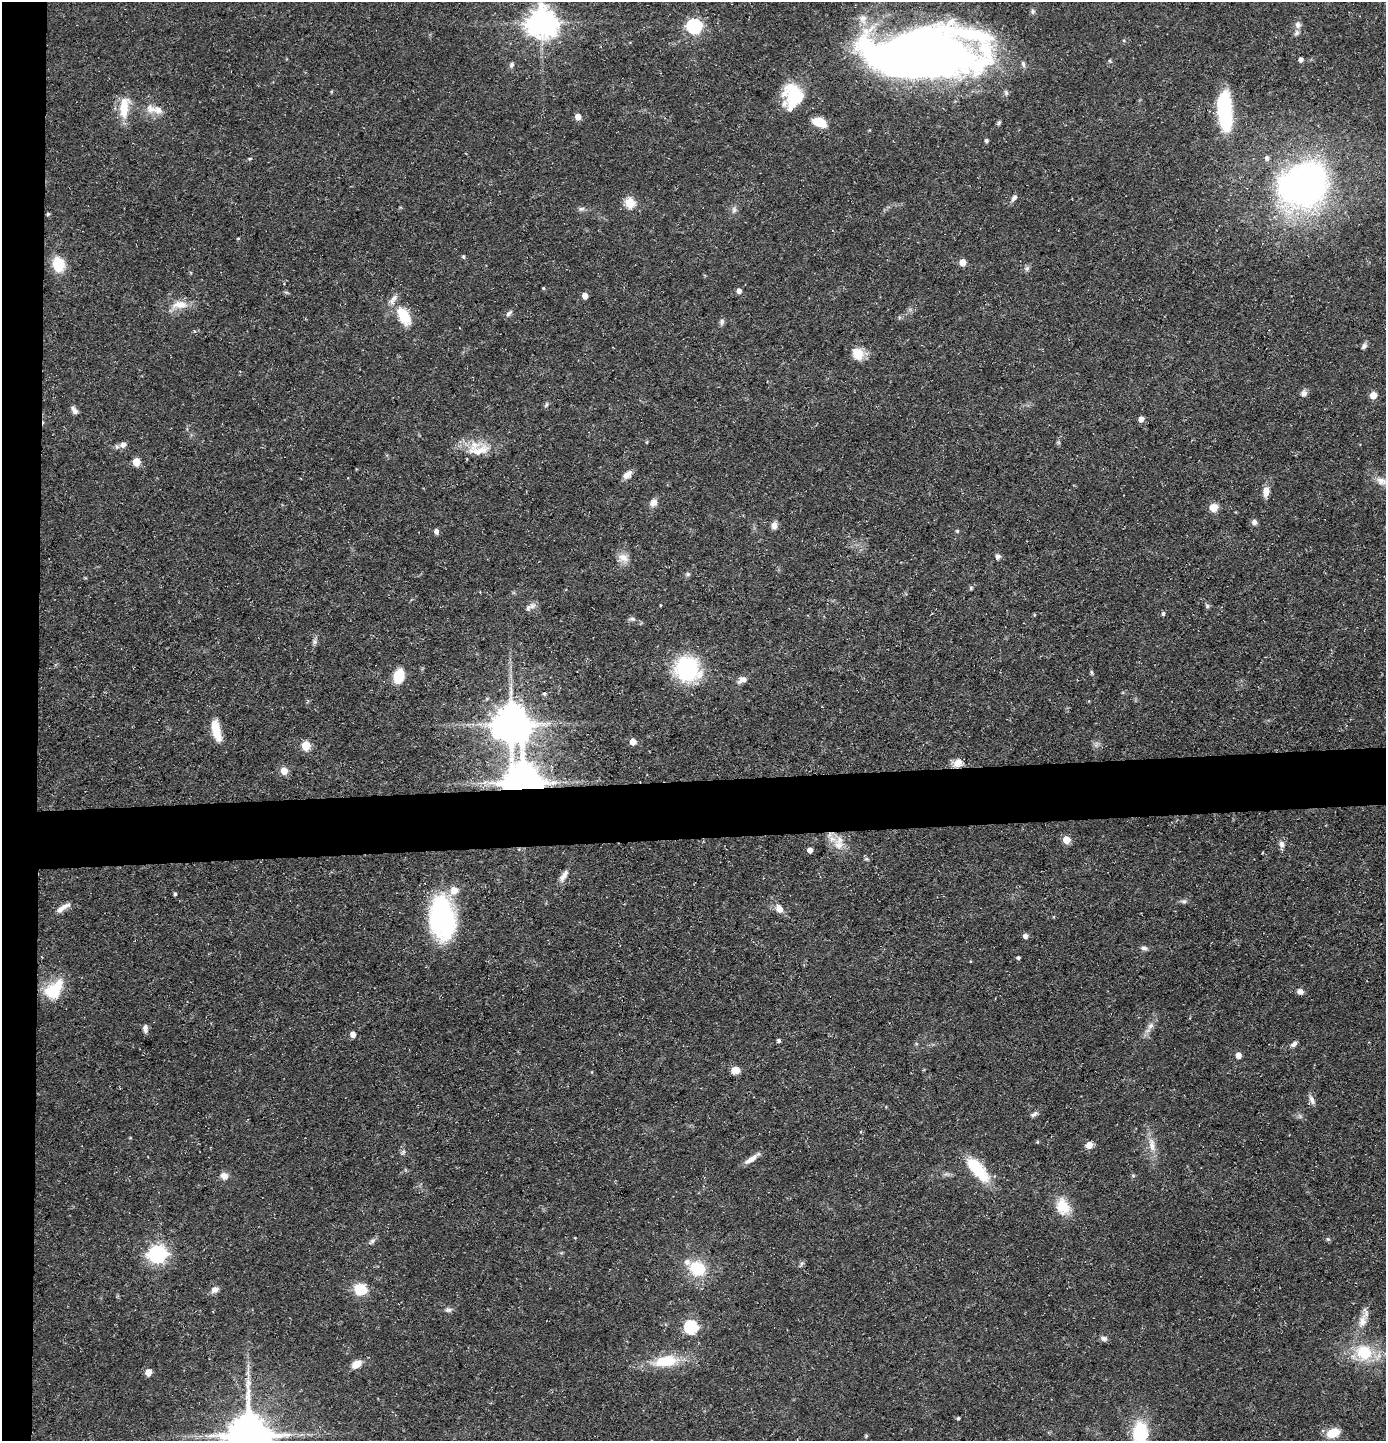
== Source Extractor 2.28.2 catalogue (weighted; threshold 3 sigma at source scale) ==
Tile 4 of 3 x 3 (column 1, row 2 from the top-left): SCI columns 72-1455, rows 1440-2878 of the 4292 x 4317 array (HDU 1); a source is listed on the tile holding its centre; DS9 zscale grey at full resolution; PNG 1388 x 1443 px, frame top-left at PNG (2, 2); no overlay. Shown black and unused: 7% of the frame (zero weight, under 3 of 5 exposures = <1% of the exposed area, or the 3 px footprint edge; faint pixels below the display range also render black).
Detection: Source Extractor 2.28.2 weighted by HDU 2 'WHT'; one run over the whole footprint, this tile lists its part. Background 0.0975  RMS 0.0046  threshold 0.0207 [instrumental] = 3 sigma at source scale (4.5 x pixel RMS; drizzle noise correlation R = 1.50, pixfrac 1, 0.05/0.05 arcsec/px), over >= 5 px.
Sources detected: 141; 2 inside a brighter object's white glare — not listed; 6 inside a brighter listed object's ellipse — not listed separately; the other 133 listed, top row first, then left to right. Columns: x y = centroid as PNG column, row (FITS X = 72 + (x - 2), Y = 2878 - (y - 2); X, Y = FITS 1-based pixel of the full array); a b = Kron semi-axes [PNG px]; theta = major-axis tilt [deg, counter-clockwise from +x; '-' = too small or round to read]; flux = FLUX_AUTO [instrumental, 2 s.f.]
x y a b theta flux
1033 12 7 5 -89 1
863 19 14 11 -74 4.8
542 23 9 9 - 730
1298 25 10 9 - 2.4
694 26 6 6 - 95
925 51 93 43 4 280
1301 59 5 4 - 1.9
1110 61 5 3 - 0.54
1023 64 9 5 -80 1.3
512 65 8 6 58 1.2
1006 93 8 5 -79 1.2
793 96 27 21 87 25
124 108 30 12 84 10
155 110 28 10 -8 6.7
1225 111 40 13 -85 46
578 117 5 5 - 4.2
819 122 15 9 -20 8.7
999 123 7 5 68 0.81
986 141 4 4 - 0.89
250 158 5 3 - 0.52
1267 158 7 6 - 1.5
1305 184 39 32 26 230
1014 198 10 6 56 1.6
630 203 5 5 - 29
581 208 9 4 1 1.2
734 210 8 6 89 1.4
48 214 5 4 - 0.54
238 238 5 3 - 0.39
463 257 5 5 - 0.72
962 262 5 5 - 6.9
58 264 15 11 -74 13
1027 268 7 6 - 1.1
543 288 4 4 - 0.5
739 291 5 5 - 2.2
585 296 5 4 - 3.9
180 305 23 11 3 7
509 313 10 5 45 1.3
404 316 23 12 -59 14
722 322 9 6 77 1.3
1364 346 9 6 56 1.4
858 354 15 13 -56 7.1
1304 393 9 7 48 1.9
1373 395 5 5 - 9
546 405 8 4 63 0.88
74 410 11 6 -56 1.8
1141 419 5 4 - 3.4
123 445 9 8 - 2.3
479 450 33 11 12 10
136 462 5 5 - 13
627 475 12 8 41 3.3
1381 481 18 10 -21 4.9
1266 491 13 7 84 3.6
653 502 11 9 62 2.5
1214 507 8 8 - 4.9
1254 522 7 6 - 1.7
774 525 8 7 - 2.7
436 531 5 4 - 2.1
957 531 5 4 - 0.61
998 556 8 7 - 1.5
623 557 16 10 -20 4
688 574 6 5 - 0.85
971 588 6 5 - 0.71
660 605 4 2 - 0.32
532 606 12 8 46 2.3
1207 606 6 5 - 0.86
1163 613 5 5 - 0.94
632 619 9 5 -16 1.3
314 642 7 4 71 1.1
687 669 21 20 - 53
1092 672 8 4 -81 0.71
399 676 14 9 75 13
742 680 13 8 28 2.7
544 693 5 5 - 0.83
511 724 12 11 - 1200
216 730 25 9 -75 10
633 742 5 5 - 5.9
306 745 5 5 - 18
958 763 12 10 39 3.7
284 771 5 5 - 9.5
523 782 11 10 - 1400
1066 840 5 5 - 10
1281 844 9 7 -85 2.1
838 845 17 14 -44 7
810 850 4 4 - 3.2
866 859 6 4 17 0.66
564 876 18 7 58 2.8
454 890 13 11 49 5
175 894 4 3 - 0.77
1184 901 8 6 -15 1.1
63 908 20 6 31 3.6
779 909 12 9 -57 3.9
442 918 32 19 -81 92
1025 936 5 5 - 2.4
1144 948 8 6 -16 1.4
1018 958 4 4 - 0.97
52 991 21 19 14 15
1300 992 8 7 - 1.8
1150 1026 11 7 56 2.5
145 1028 9 5 88 2.1
353 1034 5 4 - 3.5
778 1040 4 4 - 1
1294 1044 9 6 34 1.7
1238 1055 5 5 - 3.8
735 1070 9 7 3 4.4
1312 1100 14 6 -65 2.1
1034 1114 11 5 33 1.4
1089 1145 5 5 - 6
1152 1145 22 8 -83 5.5
403 1152 7 4 46 0.81
751 1159 19 6 35 3.6
978 1169 35 13 -49 19
224 1176 10 9 - 2.7
1063 1206 19 14 -71 11
1328 1239 6 5 - 0.74
372 1241 9 6 45 1.4
157 1254 7 7 - 180
802 1264 10 4 57 0.86
697 1268 20 17 -25 17
360 1289 12 12 - 11
215 1290 11 8 27 2.3
448 1310 10 5 4 1.5
1362 1321 18 11 80 5.3
691 1327 6 6 - 62
1104 1338 9 7 -3 1.5
1364 1353 18 17 - 19
666 1361 31 14 9 17
356 1364 13 8 30 4.4
148 1372 5 5 - 6.4
958 1418 4 4 - 0.67
1140 1433 21 13 87 29
1333 1433 12 8 22 11
249 1435 14 13 - 1700
866 1436 5 3 - 0.54
Overlapping masked pixels (flux is a lower limit): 1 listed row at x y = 523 782
Isophote crosses this tile's border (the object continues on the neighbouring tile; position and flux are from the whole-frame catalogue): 2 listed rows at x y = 1140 1433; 249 1435